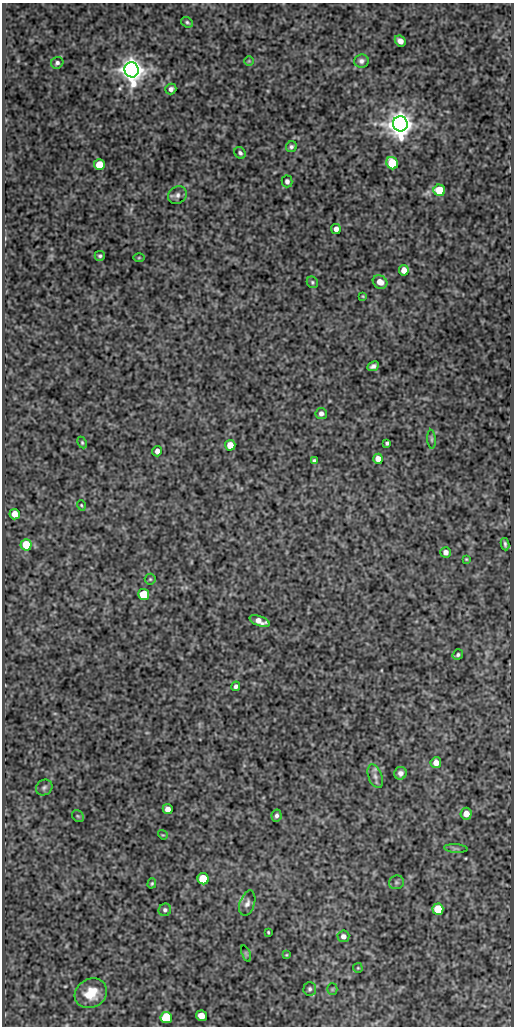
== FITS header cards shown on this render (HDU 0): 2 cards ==
NAXIS1  =                  512
NAXIS2  =                 1024

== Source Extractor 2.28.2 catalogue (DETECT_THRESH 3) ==
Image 512 x 1024 px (HDU 0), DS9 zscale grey, 1 PNG px = 1 image px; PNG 516 x 1028 px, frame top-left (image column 1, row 1024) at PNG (2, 3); each listed source drawn as its Kron ellipse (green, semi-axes under 4 px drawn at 4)
Background 88.6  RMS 0.52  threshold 1.55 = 3 sigma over >= 5 px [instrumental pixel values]
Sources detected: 68; all 68 listed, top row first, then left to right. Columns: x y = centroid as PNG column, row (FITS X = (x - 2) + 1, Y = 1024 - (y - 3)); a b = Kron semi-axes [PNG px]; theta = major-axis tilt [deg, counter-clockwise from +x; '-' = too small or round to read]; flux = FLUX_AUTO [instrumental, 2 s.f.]
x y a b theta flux
187 22 6 5 - 60
400 41 6 5 - 200
249 61 5 5 - 38
361 61 7 6 - 120
57 63 6 5 - 90
132 70 7 7 - 44000
171 89 5 5 - 130
400 124 7 7 - 48000
291 147 5 5 - 89
240 153 6 5 - 80
392 163 6 5 - 1500
99 165 5 5 - 670
287 181 6 5 - 95
439 190 6 5 - 1300
177 195 10 8 35 140
336 229 5 4 - 170
100 256 5 5 - 64
139 258 5 3 - 35
404 270 5 5 - 320
312 282 6 5 - 58
380 282 7 6 - 350
363 296 4 3 - 31
373 366 6 4 25 110
321 413 5 5 - 130
431 439 9 4 -85 68
82 443 6 4 -64 50
387 443 4 3 - 63
230 445 5 5 - 440
157 451 5 4 - 160
378 459 5 5 - 310
314 461 4 4 - 74
81 505 5 4 - 38
15 514 5 5 - 430
505 544 6 3 -82 73
26 545 5 5 - 1000
446 552 5 5 - 170
466 559 4 3 - 35
150 579 5 5 - 48
144 594 5 5 - 1500
259 621 10 5 -20 310
458 655 5 5 - 66
236 686 5 4 - 92
436 763 5 5 - 310
400 773 6 6 - 150
375 776 12 6 -69 170
44 788 8 7 - 100
168 809 5 5 - 210
466 814 6 5 - 380
78 816 7 5 -44 63
276 816 6 5 - 94
163 835 5 4 - 36
456 849 12 4 -4 79
203 879 5 5 - 1700
396 882 7 7 - 84
152 883 5 4 - 44
247 903 13 7 72 160
438 909 6 5 - 1100
165 910 6 6 - 92
268 932 3 3 - 36
343 936 6 6 - 160
246 953 8 3 -67 38
286 955 4 3 - 32
358 968 5 4 - 41
310 989 7 6 - 82
332 989 5 5 - 50
91 993 17 14 31 760
201 1016 5 5 - 490
166 1018 6 5 - 2100
At the frame edge (FLAGS 8, measured only in part): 1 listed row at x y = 91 993